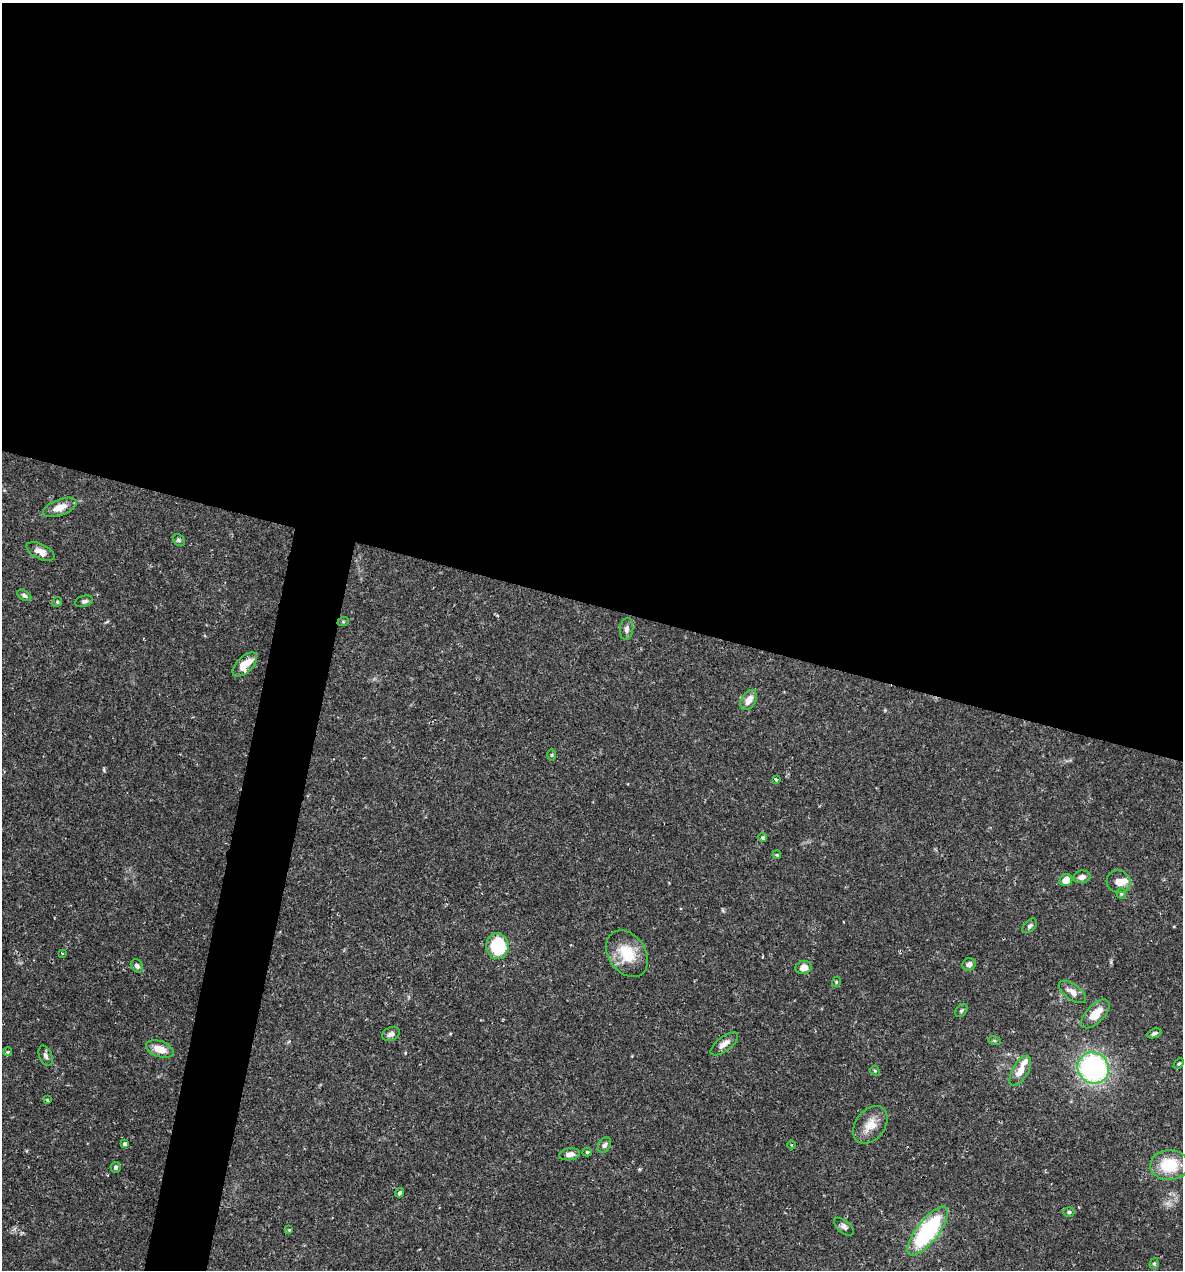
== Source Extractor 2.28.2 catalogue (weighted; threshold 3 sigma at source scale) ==
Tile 3 of 4 x 4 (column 3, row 1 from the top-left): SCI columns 2609-3789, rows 3804-5071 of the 5092 x 5073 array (HDU 1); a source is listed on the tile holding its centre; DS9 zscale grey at full resolution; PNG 1185 x 1272 px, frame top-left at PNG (2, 3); each listed source drawn as its Kron ellipse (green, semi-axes under 4 px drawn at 4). Shown black and unused: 51% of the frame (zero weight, under 2 of 3 exposures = <1% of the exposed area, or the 3 px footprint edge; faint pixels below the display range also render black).
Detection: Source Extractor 2.28.2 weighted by HDU 2 'WHT'; one run over the whole footprint, this tile lists its part. Background 0.0709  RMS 0.0039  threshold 0.0176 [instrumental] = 3 sigma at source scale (4.5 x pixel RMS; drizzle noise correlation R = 1.50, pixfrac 1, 0.05/0.05 arcsec/px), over >= 5 px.
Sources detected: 57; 2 inside a brighter listed object's ellipse — not listed separately; the other 55 listed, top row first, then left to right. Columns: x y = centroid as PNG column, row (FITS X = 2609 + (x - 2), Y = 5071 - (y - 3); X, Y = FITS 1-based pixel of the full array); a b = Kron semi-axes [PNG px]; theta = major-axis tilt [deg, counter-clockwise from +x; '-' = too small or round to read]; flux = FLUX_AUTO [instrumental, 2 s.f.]
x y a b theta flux
60 507 18 8 20 4.9
179 540 6 5 - 0.67
40 552 15 7 -27 3.1
24 595 8 4 -33 1
84 601 9 5 16 1.1
57 602 5 4 - 0.48
343 622 6 4 18 0.39
627 629 11 6 84 1.8
245 664 15 8 44 6.2
749 700 11 7 58 3.8
551 755 6 4 89 0.56
776 779 3 3 - 0.86
763 838 4 4 - 0.76
777 855 4 3 - 0.33
1082 877 8 6 8 2
1066 880 6 6 - 4.1
1119 882 12 11 - 3.1
1121 894 5 4 - 0.54
1030 926 9 5 45 0.93
497 946 13 11 -85 22
62 953 4 2 - 0.31
627 954 25 18 -56 12
969 964 7 6 - 1.7
137 966 7 5 -52 1.3
804 968 8 6 17 2.9
836 982 5 3 - 0.39
1072 992 16 8 -36 3.1
961 1010 7 5 51 0.73
1095 1014 18 9 46 6.9
1154 1033 7 4 21 0.98
391 1034 9 6 23 1.3
994 1040 6 4 -20 0.58
724 1044 16 7 37 2.8
160 1049 14 8 -18 5.3
8 1052 4 4 - 0.87
46 1056 10 6 -69 1.5
1179 1064 6 4 45 0.61
1093 1068 16 15 - 69
875 1071 5 4 - 0.43
1020 1071 17 8 60 4.3
47 1100 3 3 - 0.47
870 1125 21 14 53 6.2
125 1144 4 3 - 2.5
604 1145 8 6 64 1.2
792 1145 4 3 - 0.34
587 1152 4 4 - 0.58
570 1154 10 6 9 2.5
1169 1165 19 15 2 14
116 1167 5 5 - 0.78
399 1193 5 3 - 0.84
1069 1212 5 5 - 0.7
844 1227 11 6 -41 1.3
289 1230 4 4 - 0.37
928 1231 30 11 52 44
1154 1264 5 4 - 0.64